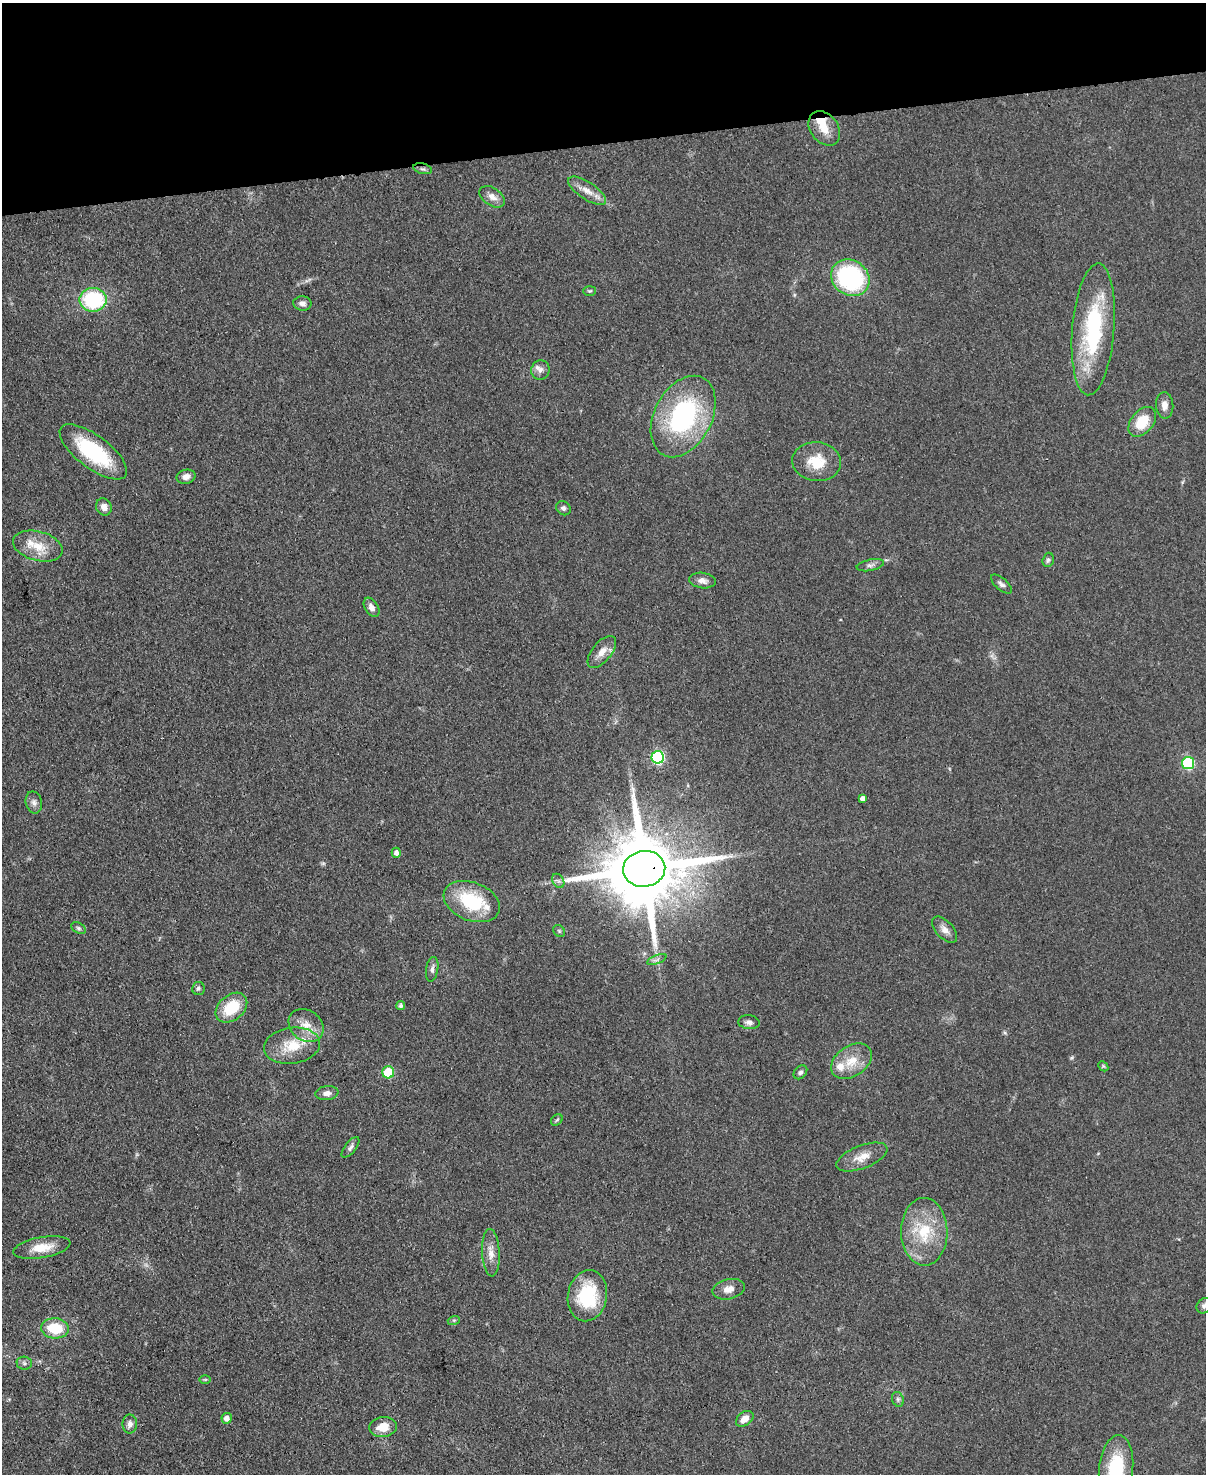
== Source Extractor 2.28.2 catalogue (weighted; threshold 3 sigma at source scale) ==
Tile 3 of 4 x 3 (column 3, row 1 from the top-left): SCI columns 2411-3614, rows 3193-4664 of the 4819 x 4798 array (HDU 1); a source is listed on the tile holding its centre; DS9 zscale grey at full resolution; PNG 1208 x 1476 px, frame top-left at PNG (2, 3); each listed source drawn as its Kron ellipse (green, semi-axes under 4 px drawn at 4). Shown black and unused: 10% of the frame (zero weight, under 3 of 4 exposures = <1% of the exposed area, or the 3 px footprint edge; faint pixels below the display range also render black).
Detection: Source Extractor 2.28.2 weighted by HDU 2 'WHT'; one run over the whole footprint, this tile lists its part. Background 0.0853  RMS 0.0063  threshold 0.0284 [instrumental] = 3 sigma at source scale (4.5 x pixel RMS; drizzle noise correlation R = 1.50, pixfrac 1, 0.05/0.05 arcsec/px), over >= 5 px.
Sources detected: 73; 2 too faint to see at this stretch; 1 inside a brighter object's white glare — neither listed nor drawn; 2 inside a brighter listed object's ellipse — not listed separately; the other 68 listed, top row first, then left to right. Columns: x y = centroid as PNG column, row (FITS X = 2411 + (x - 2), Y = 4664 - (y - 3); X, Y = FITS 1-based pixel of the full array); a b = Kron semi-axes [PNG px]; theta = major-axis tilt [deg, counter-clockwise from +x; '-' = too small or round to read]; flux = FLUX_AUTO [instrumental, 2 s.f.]
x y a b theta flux
824 128 19 14 -53 12
423 169 9 5 -13 1.9
587 191 22 8 -34 7.4
492 197 14 8 -34 4.9
850 278 20 17 -35 85
590 291 6 5 - 1
93 300 13 12 - 53
302 303 9 7 -9 2.8
1093 329 66 21 85 72
540 370 10 9 - 3.7
1165 405 13 8 -87 4.7
683 416 43 28 62 100
1142 422 17 11 51 18
93 452 40 16 -37 50
817 462 24 19 -6 18
186 477 10 7 13 3.7
104 507 9 7 -61 4
563 508 8 6 -42 2
38 546 25 14 -15 14
1048 560 7 5 72 1.4
870 565 14 5 11 2.6
702 580 13 7 -8 3.8
1001 584 12 6 -41 2.4
372 607 11 6 -57 3.8
602 652 19 9 50 7.1
658 757 6 6 - 81
1188 763 6 6 - 69
863 799 4 4 - 2.8
34 802 11 8 -76 3.1
396 853 5 4 - 3
644 869 21 18 8 8700
558 881 7 5 -59 1.8
472 902 29 19 -21 38
78 928 8 5 -27 1.4
945 930 16 8 -47 4.4
559 931 6 5 - 1.1
657 960 10 3 21 1.3
432 969 12 6 81 2.5
198 988 6 6 - 1.4
401 1006 4 4 - 1.8
231 1008 18 12 40 22
749 1022 11 7 -6 2.7
306 1025 19 15 -39 11
292 1046 28 18 8 20
851 1061 22 15 34 14
1103 1066 6 4 -46 0.85
388 1072 6 6 - 27
800 1072 8 6 47 1.9
327 1093 11 7 7 3.8
557 1120 6 5 - 1
350 1147 12 5 52 2.2
862 1157 27 11 21 9.7
924 1232 34 23 -89 31
42 1247 29 10 10 12
491 1253 24 9 -87 7.1
728 1289 16 10 13 5.6
587 1296 26 19 80 40
1204 1306 8 7 - 1.9
454 1320 6 4 18 0.95
55 1328 14 10 -5 20
24 1363 7 6 - 1.8
205 1379 6 4 1 0.83
898 1399 8 5 -70 1.6
227 1418 5 5 - 4.1
745 1419 10 6 36 5.8
130 1424 9 7 90 2.8
383 1427 14 10 6 10
1116 1469 34 17 84 40
Overlapping masked pixels (flux is a lower limit): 1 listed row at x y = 644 869
Isophote crosses this tile's border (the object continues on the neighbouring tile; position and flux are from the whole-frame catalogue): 2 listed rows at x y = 1204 1306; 1116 1469